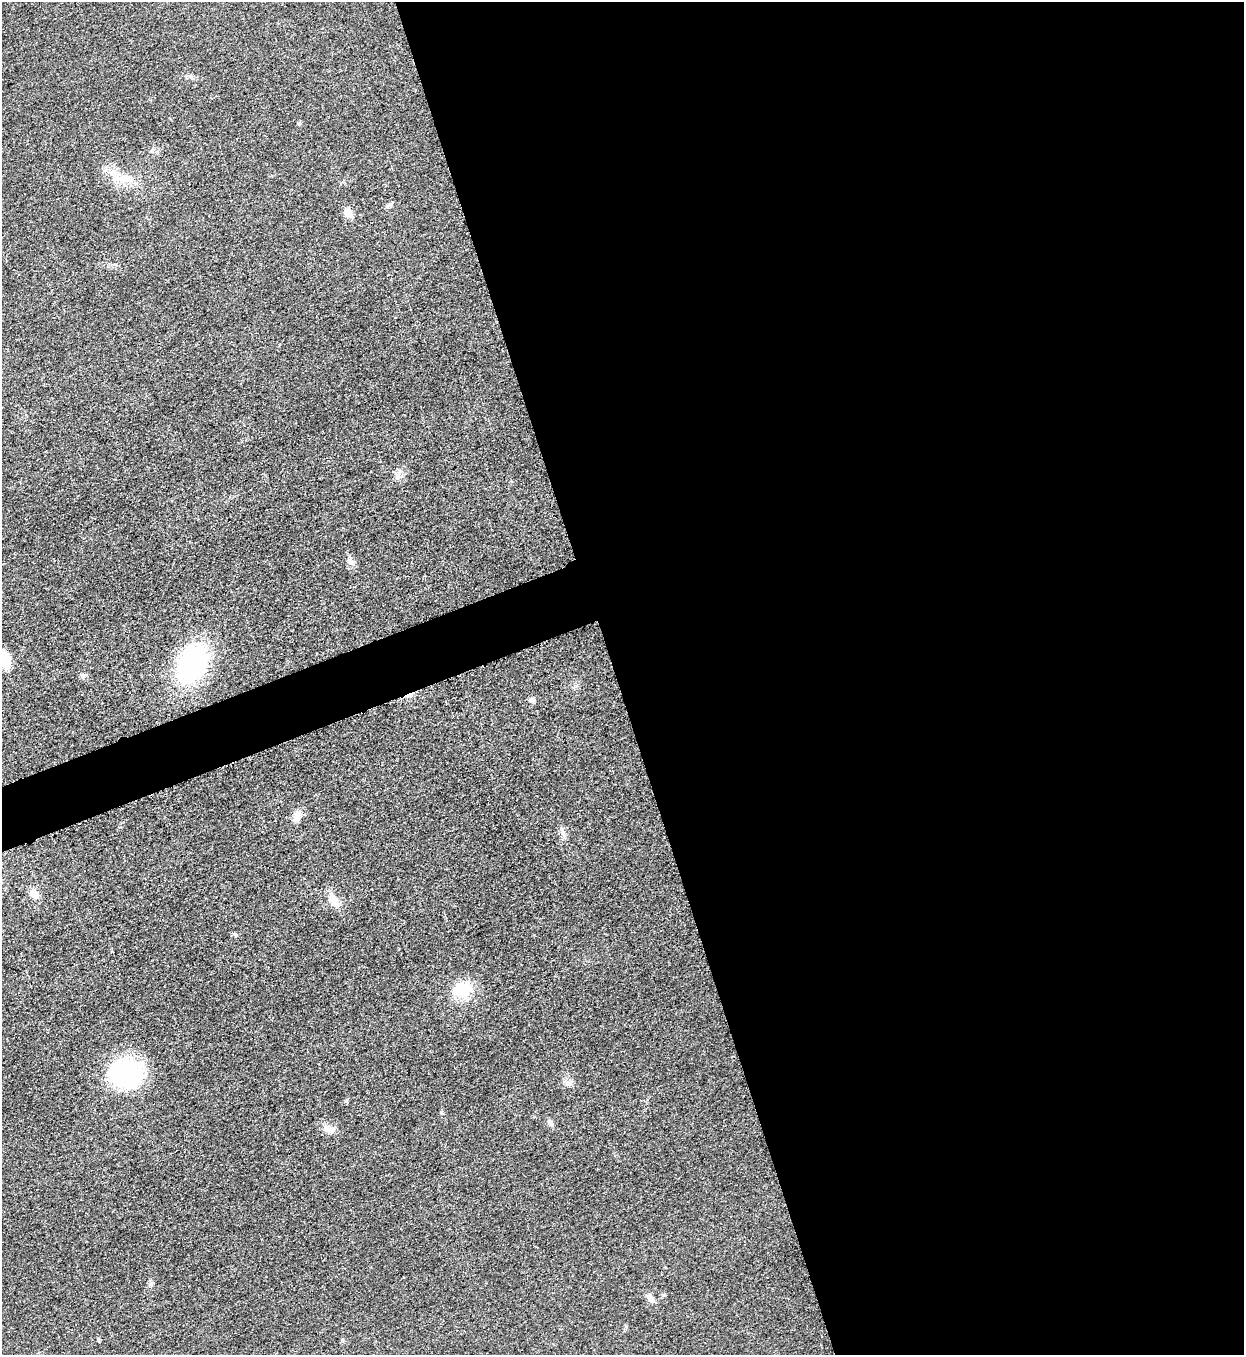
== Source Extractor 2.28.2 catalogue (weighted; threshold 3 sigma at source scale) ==
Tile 8 of 4 x 4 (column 4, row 2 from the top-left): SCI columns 4016-5257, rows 2716-4068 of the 5418 x 5431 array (HDU 1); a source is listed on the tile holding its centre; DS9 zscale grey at full resolution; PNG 1246 x 1357 px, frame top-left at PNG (2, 2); no overlay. Shown black and unused: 53% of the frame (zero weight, under 3 of 5 exposures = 1% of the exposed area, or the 3 px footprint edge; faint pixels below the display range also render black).
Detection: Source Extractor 2.28.2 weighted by HDU 2 'WHT'; one run over the whole footprint, this tile lists its part. Background 0.0227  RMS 0.0046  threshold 0.0208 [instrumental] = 3 sigma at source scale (4.5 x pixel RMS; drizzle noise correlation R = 1.50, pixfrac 1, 0.05/0.05 arcsec/px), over >= 5 px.
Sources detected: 20; all 20 listed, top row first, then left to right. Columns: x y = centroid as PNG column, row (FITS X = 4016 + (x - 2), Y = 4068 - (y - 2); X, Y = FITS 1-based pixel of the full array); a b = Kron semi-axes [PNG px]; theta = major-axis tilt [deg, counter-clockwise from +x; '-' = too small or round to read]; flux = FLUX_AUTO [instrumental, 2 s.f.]
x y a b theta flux
299 123 5 5 - 0.6
123 179 14 8 -66 4.3
388 205 12 4 35 1.1
348 213 12 9 -45 3.3
398 475 7 4 71 1.4
351 562 7 4 71 1.1
3 659 20 12 -63 12
192 663 36 24 64 71
532 700 6 6 - 2
297 816 13 10 64 3.4
563 833 7 4 -72 1.2
34 894 12 10 -39 3.5
334 901 18 10 -60 5
463 989 23 20 14 13
127 1074 29 25 -19 59
568 1083 8 8 - 1.9
550 1123 10 6 -58 1.4
329 1129 18 9 -22 3.7
151 1283 7 5 79 1.1
650 1298 13 7 -43 2.4
Isophote crosses this tile's border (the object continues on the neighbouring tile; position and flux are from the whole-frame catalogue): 1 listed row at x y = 3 659
Unlisted compact peaks at least as high as the median listed source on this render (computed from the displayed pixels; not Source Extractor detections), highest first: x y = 235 934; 346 1101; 83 676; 191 76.